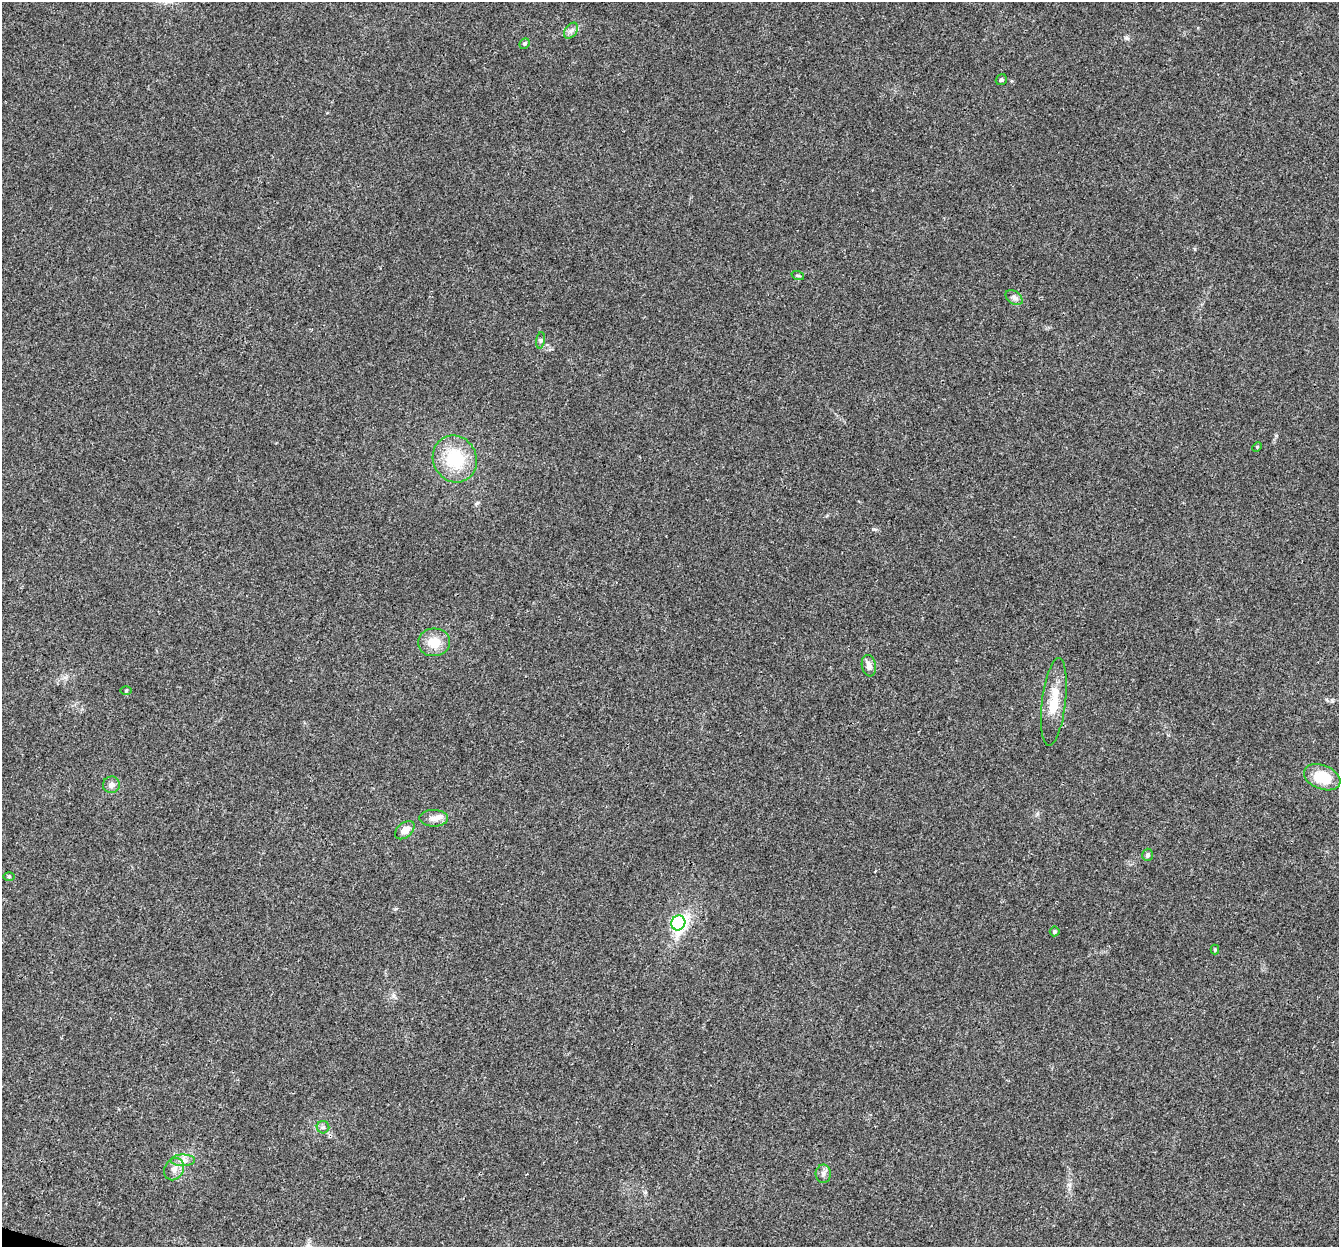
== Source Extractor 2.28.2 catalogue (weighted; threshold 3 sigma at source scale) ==
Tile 7 of 4 x 4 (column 3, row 2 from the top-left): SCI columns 2702-4038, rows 2825-4069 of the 5395 x 5585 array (HDU 1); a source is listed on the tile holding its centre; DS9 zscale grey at full resolution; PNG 1341 x 1249 px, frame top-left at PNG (2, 2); each listed source drawn as its Kron ellipse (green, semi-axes under 4 px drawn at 4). Shown black and unused: <1% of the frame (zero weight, under 3 of 4 exposures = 5% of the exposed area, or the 3 px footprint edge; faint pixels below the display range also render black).
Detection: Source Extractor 2.28.2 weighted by HDU 2 'WHT'; one run over the whole footprint, this tile lists its part. Background 0.03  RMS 0.0032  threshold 0.0144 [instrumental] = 3 sigma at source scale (4.5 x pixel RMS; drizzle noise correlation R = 1.50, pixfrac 1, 0.0396/0.0396 arcsec/px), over >= 5 px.
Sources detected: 26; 1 inside a brighter listed object's ellipse — not listed separately; the other 25 listed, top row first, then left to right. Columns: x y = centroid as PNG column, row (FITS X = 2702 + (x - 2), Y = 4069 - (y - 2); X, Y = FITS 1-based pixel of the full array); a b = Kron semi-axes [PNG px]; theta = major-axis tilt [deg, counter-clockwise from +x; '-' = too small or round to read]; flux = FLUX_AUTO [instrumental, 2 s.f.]
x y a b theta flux
571 31 9 6 53 1.2
524 44 5 4 - 0.65
1001 80 6 5 - 0.54
798 276 6 4 -19 0.42
1014 297 9 6 -37 1
540 340 8 4 82 0.64
1257 447 5 4 - 0.36
455 459 24 21 -63 16
434 642 16 14 5 5.7
869 666 11 7 -81 2.1
126 690 6 4 1 0.35
1054 702 44 12 83 8.7
1322 777 19 12 -21 9.6
111 785 8 8 - 1.4
434 818 14 8 -1 2.1
405 830 11 7 40 3
1148 855 6 5 - 0.73
9 876 6 4 -1 0.38
678 923 7 7 - 52
1055 931 5 5 - 0.73
1215 950 5 4 - 0.46
323 1127 6 6 - 0.76
183 1160 12 6 1 1.7
174 1169 11 9 58 2.3
823 1174 9 7 89 1.2
Unlisted compact peaks at least as high as the median listed source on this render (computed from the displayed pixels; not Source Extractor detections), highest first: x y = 1127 38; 874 529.